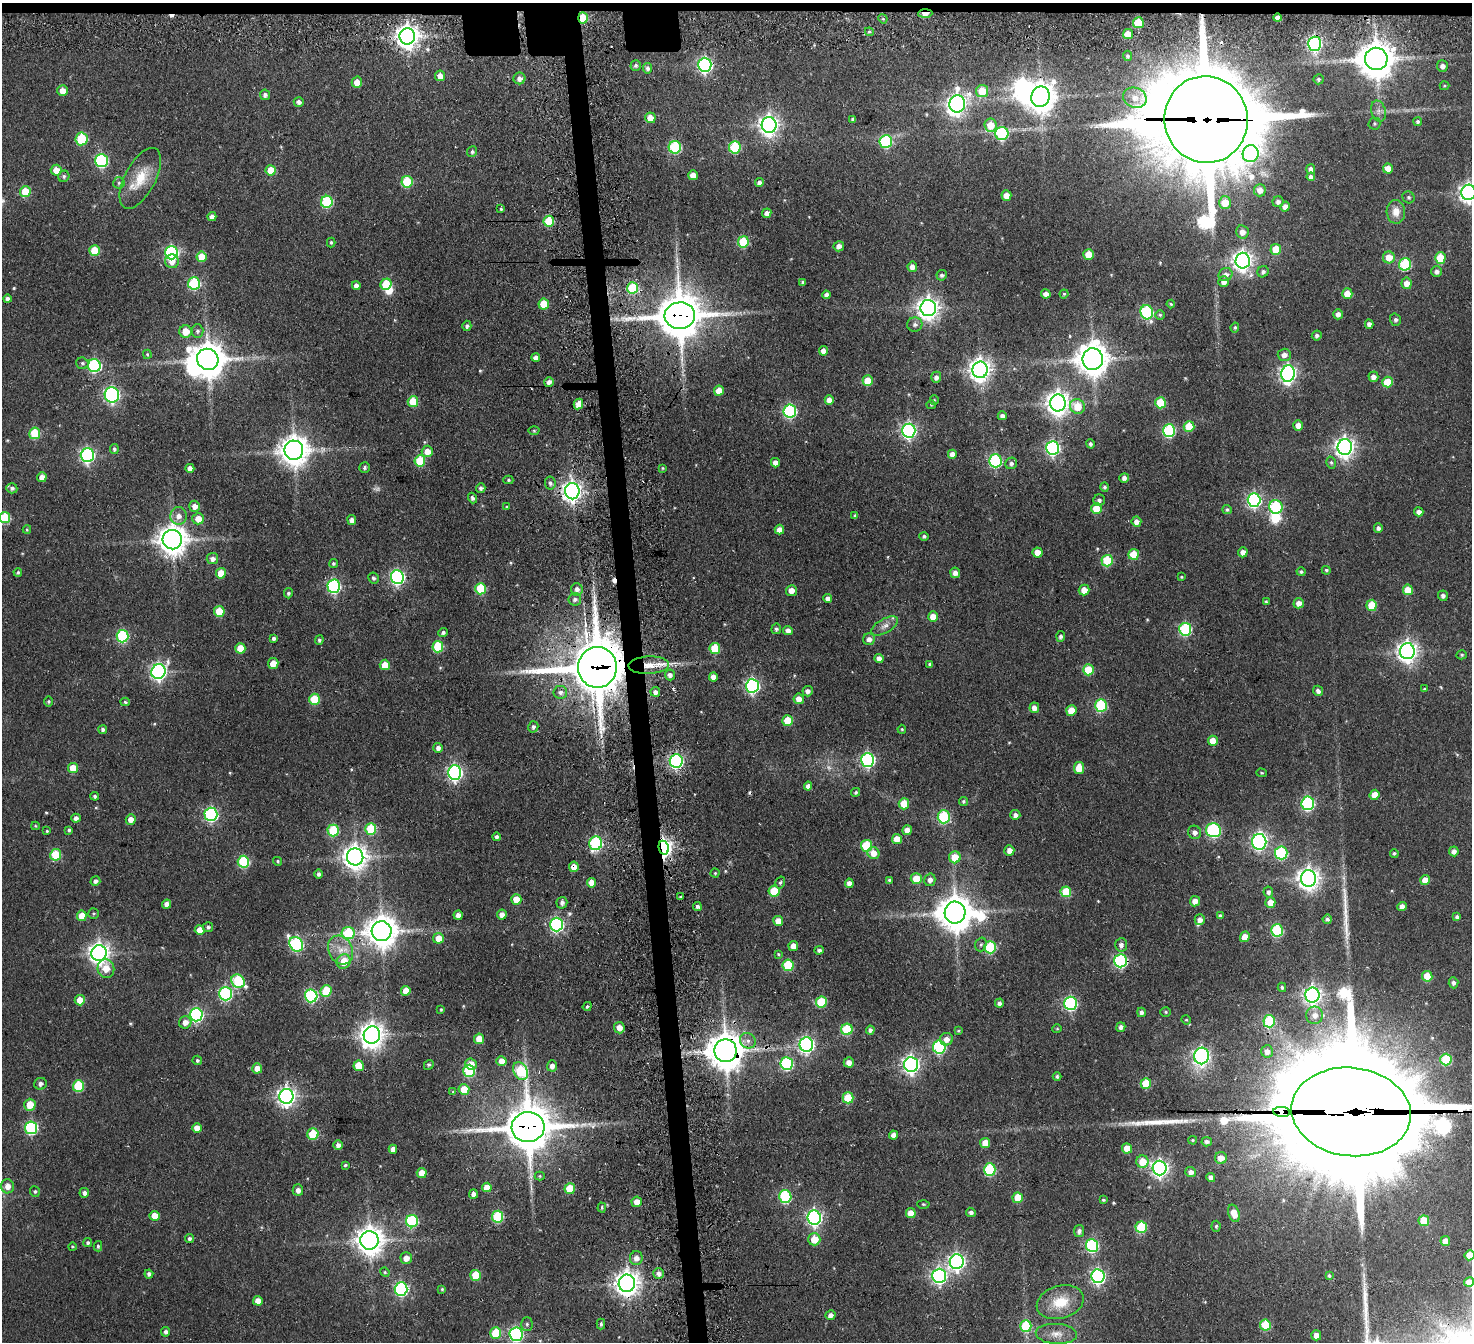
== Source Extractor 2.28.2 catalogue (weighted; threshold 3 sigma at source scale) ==
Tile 2 of 3 x 3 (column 2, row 1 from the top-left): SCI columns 1576-3045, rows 2928-4267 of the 4620 x 4603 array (HDU 1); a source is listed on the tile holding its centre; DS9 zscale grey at full resolution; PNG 1474 x 1344 px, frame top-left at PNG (2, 3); each listed source drawn as its Kron ellipse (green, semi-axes under 4 px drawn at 4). Shown black and unused: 3% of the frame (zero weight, under 3 of 4 exposures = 11% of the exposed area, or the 3 px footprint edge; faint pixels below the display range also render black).
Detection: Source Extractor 2.28.2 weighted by HDU 2 'WHT'; one run over the whole footprint, this tile lists its part. Background 0.287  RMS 0.012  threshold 0.0546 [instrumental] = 3 sigma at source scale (4.5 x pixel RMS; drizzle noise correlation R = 1.50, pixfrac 1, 0.05/0.05 arcsec/px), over >= 5 px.
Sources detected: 536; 2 too faint to see at this stretch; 7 inside a brighter object's white glare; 3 cosmic-ray / hot-pixel residue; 4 long thin detections or spike segments (spike, bleed or trail) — neither listed nor drawn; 1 inside a brighter listed object's ellipse — not listed separately; of the other 519, all 500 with FLUX_AUTO >= 1.28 (the completeness limit of this list) listed and drawn (19 fainter detections not listed), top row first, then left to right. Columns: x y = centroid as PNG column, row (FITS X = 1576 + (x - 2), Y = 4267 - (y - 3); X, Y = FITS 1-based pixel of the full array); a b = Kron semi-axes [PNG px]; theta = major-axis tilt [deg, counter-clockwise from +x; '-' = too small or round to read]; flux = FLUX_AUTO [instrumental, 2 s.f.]
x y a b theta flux
925 14 7 4 3 18
583 18 5 4 - 46
1277 18 4 4 - 6.2
883 19 5 4 - 1.4
1138 23 5 5 - 37
869 32 4 4 - 1.7
1128 34 5 5 - 18
407 36 8 7 - 1100
1315 44 7 6 - 310
1128 56 5 4 - 2.5
1376 59 11 11 - 2700
636 65 5 5 - 2.5
705 65 7 6 - 300
1442 66 5 5 - 6.1
647 68 5 4 - 4.1
440 76 5 5 - 11
519 78 6 6 - 6.2
1318 79 5 5 - 2.3
357 82 5 5 - 14
1444 86 5 4 - 1.4
62 91 5 5 - 13
982 91 6 6 - 29
265 95 5 5 - 4.3
1040 97 10 9 - 1900
1135 98 12 10 -22 11
299 102 5 5 - 4.8
957 104 9 7 77 640
1378 111 10 7 -75 5.7
650 118 5 5 - 15
853 119 4 4 - 3.2
1206 119 43 41 -78 28000
1418 121 4 4 - 2.6
1374 123 6 6 - 2.1
769 125 8 7 - 670
990 125 7 6 - 22
1002 134 6 6 - 110
81 139 6 6 - 68
886 141 6 6 - 120
675 147 6 6 - 110
735 147 6 5 - 80
472 152 5 5 - 2.8
1251 154 8 8 - 250
101 160 6 6 - 170
1388 168 5 5 - 16
1311 169 5 4 - 4.6
56 170 5 5 - 15
271 170 5 5 - 28
693 175 5 5 - 11
64 176 6 5 - 2.7
1311 177 4 4 - 5.1
140 178 33 15 62 34
407 182 6 5 - 67
119 183 6 6 - 2.4
759 183 5 4 - 5.3
1260 190 6 6 - 10
25 192 5 5 - 38
1468 192 8 7 - 580
1006 196 5 5 - 13
1408 197 6 5 - 2.6
327 202 6 6 - 100
1278 202 5 5 - 4
1225 203 6 6 - 25
1285 207 5 4 - 7.7
501 209 4 3 - 1.9
1396 212 12 9 -88 12
767 213 5 4 - 6
212 217 4 4 - 6.3
549 221 5 5 - 42
1242 232 7 6 - 9.8
331 242 5 4 - 1.7
743 242 5 5 - 61
839 246 5 5 - 5.3
1276 249 5 5 - 29
95 251 5 5 - 37
171 253 6 6 - 220
1088 254 5 5 - 16
201 257 5 5 - 23
1389 257 6 6 - 17
1440 258 5 5 - 38
172 261 7 6 - 10
1243 261 8 7 - 700
1405 264 6 6 - 100
912 267 5 5 - 7.2
1437 271 5 5 - 4.8
1263 272 6 5 - 3.4
1226 274 7 6 - 6.4
942 275 5 5 - 3.4
803 282 3 3 - 2.1
1224 282 5 5 - 7.3
194 283 6 6 - 110
1407 283 6 5 - 11
386 284 6 5 - 48
356 286 4 4 - 6.3
633 288 6 5 - 72
1046 294 4 4 - 8.4
1064 294 4 4 - 1.8
1347 294 5 5 - 22
826 295 4 4 - 4.7
7 299 4 4 - 4.4
544 304 5 5 - 30
1171 304 4 4 - 1.6
928 308 8 7 - 830
1147 312 7 6 - 160
1338 314 5 5 - 5.6
1160 315 5 5 - 1.6
680 316 15 13 5 5100
1395 320 6 5 - 2.8
915 324 7 7 - 4.4
1369 324 4 4 - 4.6
467 326 5 4 - 3.3
1235 327 5 4 - 2.2
186 331 6 6 - 19
197 331 6 6 - 3.3
1317 336 5 5 - 3.2
823 351 5 4 - 8.5
147 354 4 3 - 1.6
1284 355 6 6 - 7
536 357 4 4 - 6.2
208 359 11 10 - 2500
1093 359 11 10 - 2000
82 363 6 5 - 2.5
94 366 6 6 - 160
980 370 8 7 - 880
1288 374 8 7 - 450
936 377 5 5 - 5.2
1373 377 5 5 - 6.4
868 381 5 5 - 30
549 382 5 4 - 5.1
1387 382 5 5 - 31
719 391 5 5 - 16
112 395 8 7 - 280
829 400 5 4 - 11
934 400 5 4 - 1.3
413 402 5 5 - 40
1058 403 8 8 - 1100
1161 403 5 5 - 45
578 404 5 4 - 13
931 405 4 4 - 1.4
1077 407 8 7 - 25
790 411 6 6 - 200
1002 416 4 4 - 4.7
1298 425 5 5 - 12
1189 426 5 5 - 37
534 430 5 3 - 1.4
909 431 7 6 - 330
1169 431 6 6 - 130
35 433 5 5 - 57
1090 444 5 4 - 3.1
1345 447 8 7 - 700
1053 448 7 6 - 260
114 449 5 4 - 2.8
294 450 9 9 - 1800
427 451 6 5 - 14
952 454 4 4 - 9.2
87 455 7 6 - 290
420 461 6 5 - 52
995 461 6 6 - 160
1331 462 6 4 -74 2.3
775 463 5 4 - 8.3
1011 463 6 5 - 3.6
190 468 4 4 - 8.6
365 468 5 5 - 2.8
663 468 4 3 - 1.4
42 477 5 4 - 11
1124 478 5 4 - 5.1
508 480 5 4 - 1.9
550 483 7 5 -81 3.7
1105 487 5 4 - 2.6
12 488 5 5 - 3.5
481 488 5 4 - 3.3
572 491 8 7 - 730
472 498 5 4 - 3.2
1099 500 6 5 - 3.8
1254 500 7 6 - 270
195 506 5 5 - 8.7
506 507 4 3 - 1.3
1276 507 7 6 - 97
1096 509 5 5 - 35
1227 510 5 4 - 2.5
1419 512 4 4 - 4.9
178 516 9 8 - 9.3
855 516 4 3 - 2.2
5 518 5 5 - 62
198 519 6 6 - 15
352 520 5 4 - 6.6
1136 522 5 5 - 7.5
1378 528 4 4 - 4.1
27 530 4 4 - 1.4
779 530 5 4 - 12
924 536 4 4 - 2.8
172 540 9 9 - 1800
1243 552 5 4 - 6.5
1038 553 5 5 - 15
1134 554 5 5 - 33
212 559 5 5 - 6.4
1107 561 5 5 - 60
333 564 4 4 - 2.1
1326 570 4 4 - 2
18 572 4 3 - 1.8
1301 572 4 4 - 2.7
221 573 5 5 - 21
955 573 5 5 - 6.8
397 577 7 6 - 270
1181 577 4 3 - 1.4
373 578 5 5 - 2.6
334 586 6 6 - 210
480 589 5 5 - 51
577 589 6 6 - 6.2
1084 590 5 5 - 11
1408 590 5 5 - 25
791 591 5 5 - 7.6
288 593 5 4 - 3
1443 596 5 5 - 3.9
828 598 4 4 - 6.2
575 599 6 6 - 4.1
1266 602 4 3 - 1.7
1299 603 5 5 - 9.9
1372 605 5 5 - 33
219 611 5 5 - 35
933 617 5 5 - 15
885 626 15 7 30 7.7
776 629 5 5 - 2.5
1185 629 6 6 - 130
788 631 5 4 - 6.5
443 633 5 4 - 3.1
122 636 6 6 - 120
1061 636 5 4 - 3.3
274 638 4 3 - 3.5
869 639 6 6 - 6.7
319 640 4 4 - 2.9
438 647 6 5 - 64
240 648 5 5 - 25
715 648 5 5 - 46
1407 651 8 7 - 760
1462 655 5 4 - 1.8
879 658 4 4 - 6.8
273 663 5 5 - 16
930 664 4 3 - 2.5
385 665 5 5 - 21
649 665 20 8 2 16
597 667 20 19 - 6800
1088 670 5 5 - 39
158 672 7 6 - 390
670 675 5 5 - 5
713 677 4 4 - 8.1
752 686 7 6 - 250
1424 689 4 4 - 1.5
808 691 5 5 - 4.8
1318 691 5 5 - 3.8
560 692 7 6 - 4.7
655 692 5 5 - 5
314 699 5 5 - 44
799 699 5 5 - 9.9
48 701 5 5 - 2
125 702 5 3 - 2.1
1101 705 6 6 - 110
1034 708 5 5 - 7.7
1071 711 5 5 - 20
788 721 5 5 - 33
533 727 6 5 - 3
902 729 4 3 - 1.6
103 730 4 4 - 3.7
1213 741 5 5 - 17
438 748 5 5 - 4.9
868 760 7 6 - 230
676 761 7 6 - 280
73 768 5 5 - 23
1079 768 6 5 - 24
455 773 7 6 - 360
1261 773 5 4 - 1.3
808 786 4 4 - 5.4
856 792 5 4 - 2.1
1375 795 5 5 - 17
95 796 4 4 - 2.8
963 801 4 4 - 2
1308 803 7 6 - 180
904 804 5 5 - 30
211 814 7 6 - 200
1015 815 5 5 - 5.1
944 817 6 6 - 99
76 818 4 4 - 5.3
131 820 5 5 - 11
35 826 4 4 - 1.3
371 829 5 5 - 59
69 830 4 4 - 2.1
333 830 6 5 - 68
907 830 5 4 - 8.7
1214 830 7 7 - 170
47 831 3 3 - 1.4
1195 832 7 6 - 5.4
497 837 4 4 - 3.4
897 839 5 5 - 16
1259 842 8 7 - 280
596 843 7 6 - 170
866 846 6 5 - 62
664 848 7 5 -79 590
1009 850 5 5 - 8
1454 851 5 5 - 5.2
873 853 6 5 - 14
1281 853 6 6 - 130
1394 853 4 4 - 2.1
56 855 5 5 - 59
355 857 8 8 - 1100
955 857 6 6 - 24
278 861 4 4 - 1.6
243 862 6 6 - 100
574 867 5 5 - 11
715 873 4 4 - 1.6
318 874 4 4 - 3.2
1309 878 8 7 - 880
916 879 5 5 - 20
889 880 4 3 - 1.8
930 880 6 5 - 6.6
1425 880 5 4 - 13
95 881 5 4 - 4.1
591 883 5 4 - 11
780 883 6 4 73 2.4
849 883 4 4 - 6.4
774 891 5 5 - 40
1066 892 5 5 - 51
1268 892 5 4 - 3.5
681 897 3 3 - 2.2
516 899 5 5 - 16
1195 901 5 5 - 11
1270 902 5 5 - 16
562 903 6 5 - 4.3
167 904 4 4 - 7.1
1402 906 5 4 - 7.4
697 907 4 4 - 3.4
955 913 11 10 - 2600
93 914 5 5 - 2
502 914 5 5 - 6.8
458 915 4 4 - 7.4
82 916 5 5 - 23
1220 916 4 4 - 2.1
1457 917 4 4 - 3.7
1327 919 4 4 - 2.8
1200 920 5 5 - 6.6
778 921 5 5 - 14
556 924 7 6 - 240
208 927 5 5 - 2.7
200 930 5 5 - 15
1277 930 6 6 - 120
382 931 10 10 - 2100
348 933 6 6 - 74
1245 937 5 4 - 13
438 938 5 5 - 16
296 944 8 6 -53 190
981 944 7 5 73 2.9
1121 945 7 6 - 5.3
793 946 5 5 - 11
990 947 6 6 - 91
341 950 15 12 -63 18
819 950 4 4 - 3.2
99 953 8 7 - 780
778 954 4 4 - 1.4
1121 961 6 6 - 200
344 962 7 6 - 23
788 965 6 5 - 59
106 969 9 8 - 18
1427 976 5 5 - 30
238 981 7 6 - 100
1453 983 5 5 - 4.2
1282 987 4 4 - 2.3
326 991 6 5 - 42
406 991 5 4 - 17
225 994 6 6 - 170
1312 995 7 7 - 490
311 996 6 6 - 170
80 1000 5 5 - 19
821 1002 5 5 - 59
999 1003 4 4 - 4.2
1071 1003 6 6 - 210
587 1006 5 3 - 2.1
441 1010 4 3 - 1.3
1141 1012 5 4 - 4.2
1166 1012 5 4 - 1.7
196 1015 6 6 - 230
1315 1015 8 8 - 8.7
1186 1020 5 4 - 1.4
1269 1021 6 5 - 89
185 1022 6 6 - 8
1121 1027 5 4 - 5.7
619 1028 6 5 - 10
847 1029 5 5 - 71
1057 1029 4 4 - 1.4
870 1030 4 4 - 4.3
958 1031 3 3 - 1.7
372 1035 8 8 - 1200
479 1039 5 5 - 17
946 1039 6 6 - 7.8
748 1041 8 7 - 6.2
806 1045 7 7 - 340
939 1047 6 6 - 160
725 1051 11 11 - 2900
1267 1051 6 6 - 7.2
1201 1056 8 7 - 390
1446 1059 6 5 - 62
197 1060 5 4 - 2.2
501 1061 5 5 - 13
849 1062 5 5 - 9.4
471 1064 6 5 - 12
787 1064 6 6 - 150
429 1065 5 4 - 2.2
911 1065 7 7 - 490
359 1066 5 5 - 27
552 1066 5 5 - 6.2
257 1068 5 5 - 12
469 1071 6 6 - 95
521 1071 9 6 -64 92
1057 1077 4 4 - 2.1
1146 1083 5 5 - 36
40 1084 6 6 - 4.1
78 1086 5 5 - 64
464 1090 5 5 - 23
453 1092 4 4 - 1.7
286 1096 7 7 - 590
848 1098 5 5 - 48
30 1105 6 5 - 24
1281 1112 8 5 -3 1400
1351 1112 60 44 -7 62000
528 1127 16 15 - 4900
31 1128 6 6 - 160
197 1128 5 4 - 11
313 1134 5 5 - 47
894 1135 4 4 - 7.1
1193 1140 4 3 - 1.4
1207 1142 5 5 - 4.1
985 1143 5 5 - 19
338 1145 4 4 - 5.2
1127 1148 5 5 - 19
393 1149 4 4 - 7.7
1221 1158 6 6 - 12
1142 1162 6 6 - 24
345 1165 3 3 - 1.8
1160 1168 7 7 - 470
990 1170 6 6 - 100
1191 1172 5 5 - 6.3
422 1173 5 5 - 16
540 1176 5 4 - 1.6
1211 1178 5 4 - 5.3
7 1186 7 6 - 10
487 1187 5 5 - 15
570 1189 5 5 - 36
298 1190 6 5 - 5.4
35 1191 5 5 - 2.2
84 1193 5 4 - 4.7
473 1194 5 4 - 5.2
785 1197 6 6 - 120
1018 1198 5 5 - 26
1103 1200 4 3 - 1.7
637 1202 5 5 - 13
923 1204 6 3 -1 1.4
602 1207 5 4 - 1.8
971 1212 5 4 - 3.4
911 1213 5 5 - 14
1234 1213 9 5 -71 16
154 1216 5 5 - 18
498 1217 6 5 - 87
814 1218 7 6 - 350
412 1221 6 6 - 120
1424 1221 5 5 - 27
1216 1226 5 4 - 1.8
1141 1227 6 5 - 73
1079 1231 6 5 - 4.4
189 1239 4 4 - 3.2
814 1239 6 6 - 22
369 1240 9 9 - 1600
1445 1241 5 5 - 13
88 1243 4 4 - 2.8
98 1246 5 4 - 2
1092 1246 6 6 - 160
72 1247 4 4 - 1.5
1469 1255 5 5 - 20
406 1258 6 5 - 9.9
636 1258 7 6 - 8.6
957 1262 7 7 - 430
385 1272 5 4 - 1.6
658 1273 5 5 - 5.8
149 1274 4 4 - 3.8
476 1275 5 5 - 37
939 1276 7 7 - 330
1098 1276 7 6 - 280
1329 1276 4 3 - 2
1469 1282 5 4 - 12
627 1283 8 8 - 1200
401 1289 6 6 - 210
442 1289 4 4 - 1.4
258 1301 5 4 - 10
1060 1302 24 16 16 36
830 1315 5 5 - 5.8
527 1324 7 5 -89 2.5
601 1324 5 4 - 2.1
1265 1325 5 5 - 57
1026 1326 6 5 - 63
166 1332 4 4 - 4
496 1333 5 5 - 50
516 1334 6 6 - 250
1056 1334 21 10 -3 13
1316 1335 5 5 - 9.5
Overlapping masked pixels (flux is a lower limit): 20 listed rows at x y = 925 14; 583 18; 1138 23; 1315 44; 1206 119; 680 316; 112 395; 572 491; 649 665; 597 667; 676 761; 664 848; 574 867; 1121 961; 725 1051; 1281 1112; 1351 1112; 528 1127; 785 1197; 627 1283
Isophote crosses this tile's border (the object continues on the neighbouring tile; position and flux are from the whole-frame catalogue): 6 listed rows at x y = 1468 192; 5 518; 1351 1112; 1469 1255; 1469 1282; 516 1334